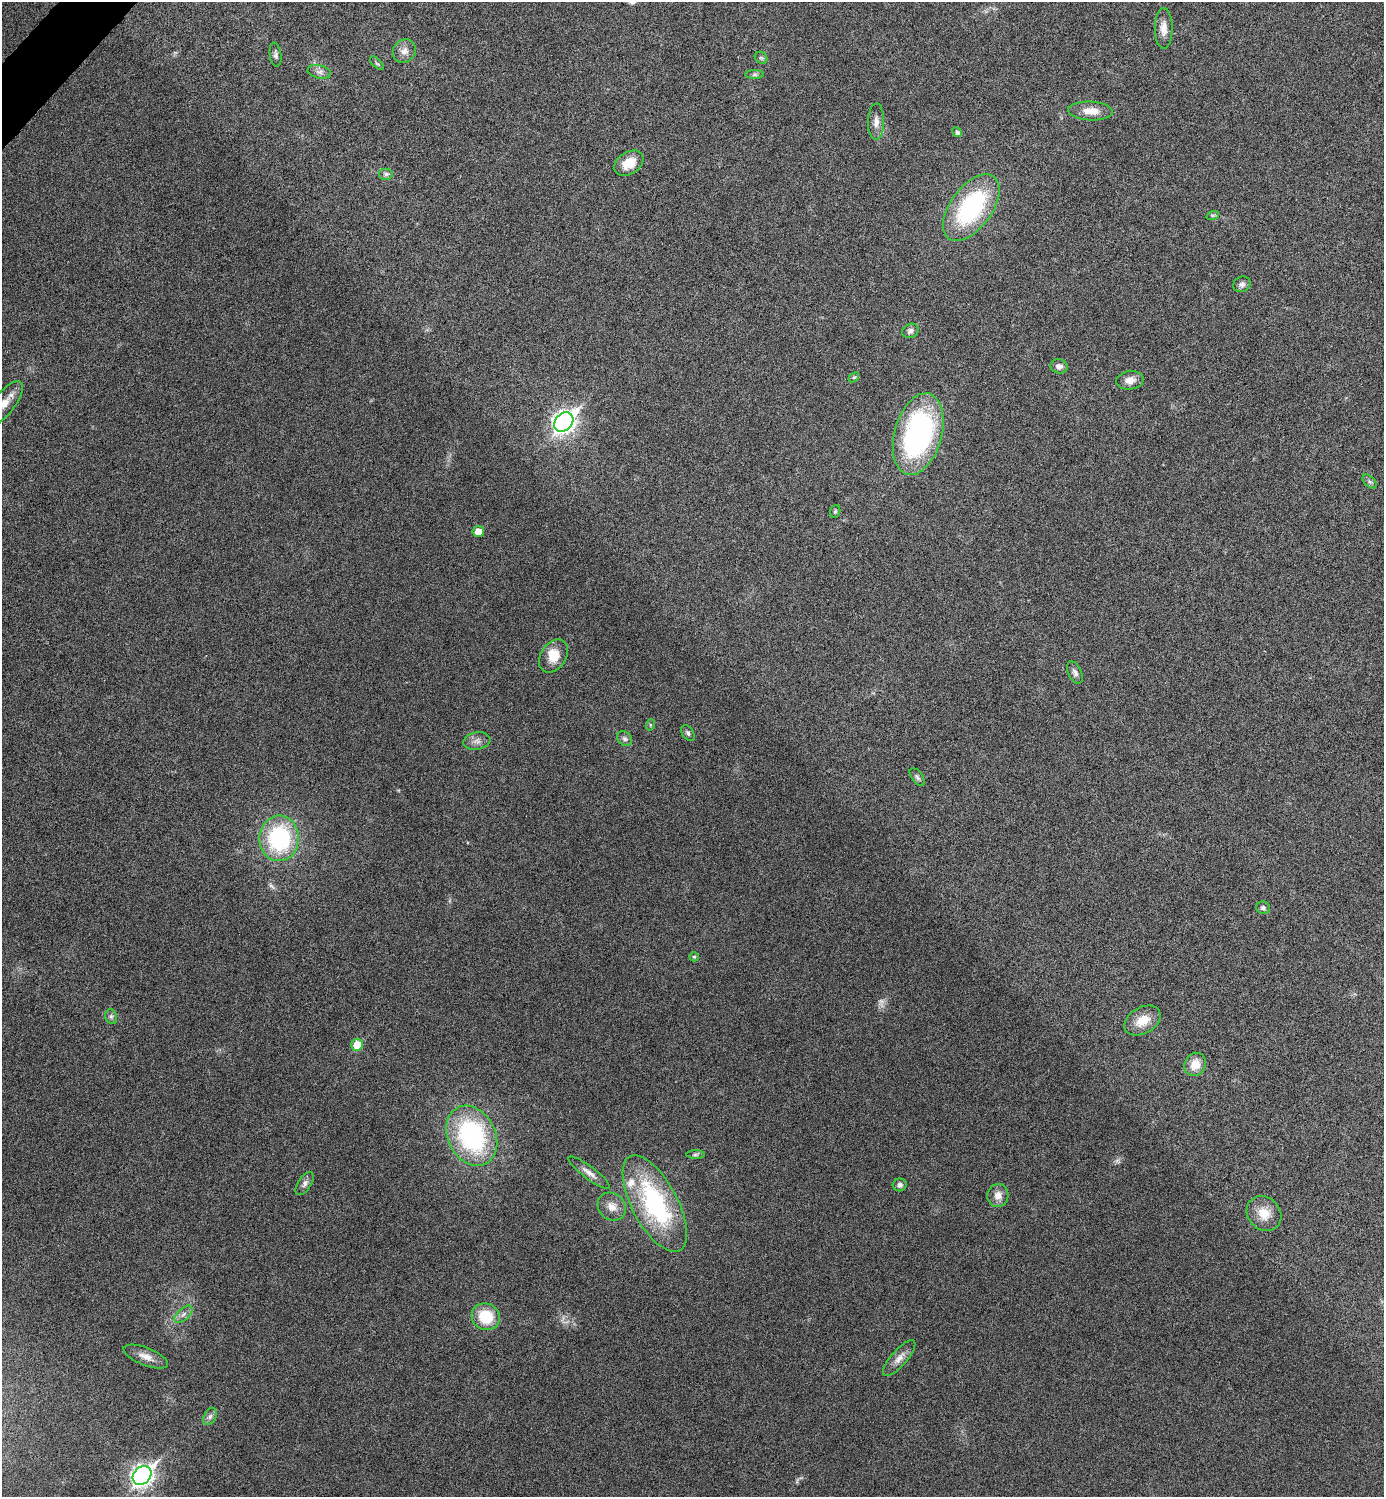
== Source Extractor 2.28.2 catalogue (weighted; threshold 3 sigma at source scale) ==
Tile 11 of 4 x 4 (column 3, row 3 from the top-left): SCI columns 2924-4305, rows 1501-2995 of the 5987 x 5987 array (HDU 1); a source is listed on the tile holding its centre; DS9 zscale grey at full resolution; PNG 1386 x 1499 px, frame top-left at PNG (2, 2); each listed source drawn as its Kron ellipse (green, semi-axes under 4 px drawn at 4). Shown black and unused: <1% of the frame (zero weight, under 4 of 8 exposures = <1% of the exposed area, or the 3 px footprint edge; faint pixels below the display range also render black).
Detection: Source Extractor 2.28.2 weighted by HDU 2 'WHT'; one run over the whole footprint, this tile lists its part. Background 0.0326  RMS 0.0037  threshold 0.0151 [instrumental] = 3 sigma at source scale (4.09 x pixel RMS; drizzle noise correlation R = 1.36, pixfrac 0.8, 0.05/0.05 arcsec/px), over >= 5 px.
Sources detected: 59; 2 too faint to see at this stretch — neither listed nor drawn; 3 inside a brighter listed object's ellipse — not listed separately; the other 54 listed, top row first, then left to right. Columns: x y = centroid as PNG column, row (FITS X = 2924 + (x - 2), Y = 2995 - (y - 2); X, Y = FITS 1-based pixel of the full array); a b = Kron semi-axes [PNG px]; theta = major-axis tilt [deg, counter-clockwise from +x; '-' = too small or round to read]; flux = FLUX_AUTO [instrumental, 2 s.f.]
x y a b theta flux
1164 28 20 9 -90 3.2
404 51 12 11 - 2.6
276 55 12 6 -82 1.1
761 58 7 5 -42 0.64
377 63 8 3 -45 0.5
319 72 12 6 -11 1.6
754 75 9 4 1 0.74
1090 111 22 9 -3 4.5
876 122 18 8 88 2.5
957 132 5 4 - 0.99
629 163 16 11 32 6.4
386 174 7 6 - 0.98
971 208 38 21 53 44
1213 215 6 4 18 0.54
1242 284 9 7 22 1.1
910 331 8 7 - 1.4
1059 366 8 7 - 1.8
854 377 6 4 41 0.47
1130 380 14 9 6 3.2
4 404 27 10 52 5.4
564 422 11 8 47 200
918 434 42 23 74 75
1370 482 8 5 -44 0.76
835 511 6 5 - 0.55
478 532 5 5 - 3.3
553 656 18 12 55 5.6
1075 673 12 6 -65 1.3
650 725 6 4 72 0.42
688 733 9 5 -53 0.91
624 739 8 6 -44 1
477 741 14 8 9 2.1
917 777 10 5 -54 0.89
279 838 23 20 86 37
1263 908 7 6 - 0.91
694 957 5 4 - 0.43
111 1017 7 6 - 0.88
1142 1021 19 13 30 5.6
357 1045 6 5 - 7.8
1195 1064 12 10 61 4.8
472 1136 31 24 -63 51
695 1155 9 4 0 0.67
589 1173 25 6 -37 2.5
305 1183 13 6 57 1.5
900 1185 7 6 - 1.3
998 1196 11 10 - 2.8
655 1204 53 23 -62 47
612 1207 15 13 -44 3.4
1264 1214 19 16 -46 5.8
184 1314 11 5 43 1.5
486 1317 14 13 - 12
146 1357 23 9 -22 3.2
899 1358 23 8 49 2.8
210 1416 9 6 63 1.1
142 1476 10 8 46 180
Isophote crosses this tile's border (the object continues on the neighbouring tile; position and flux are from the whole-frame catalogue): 1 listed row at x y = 4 404